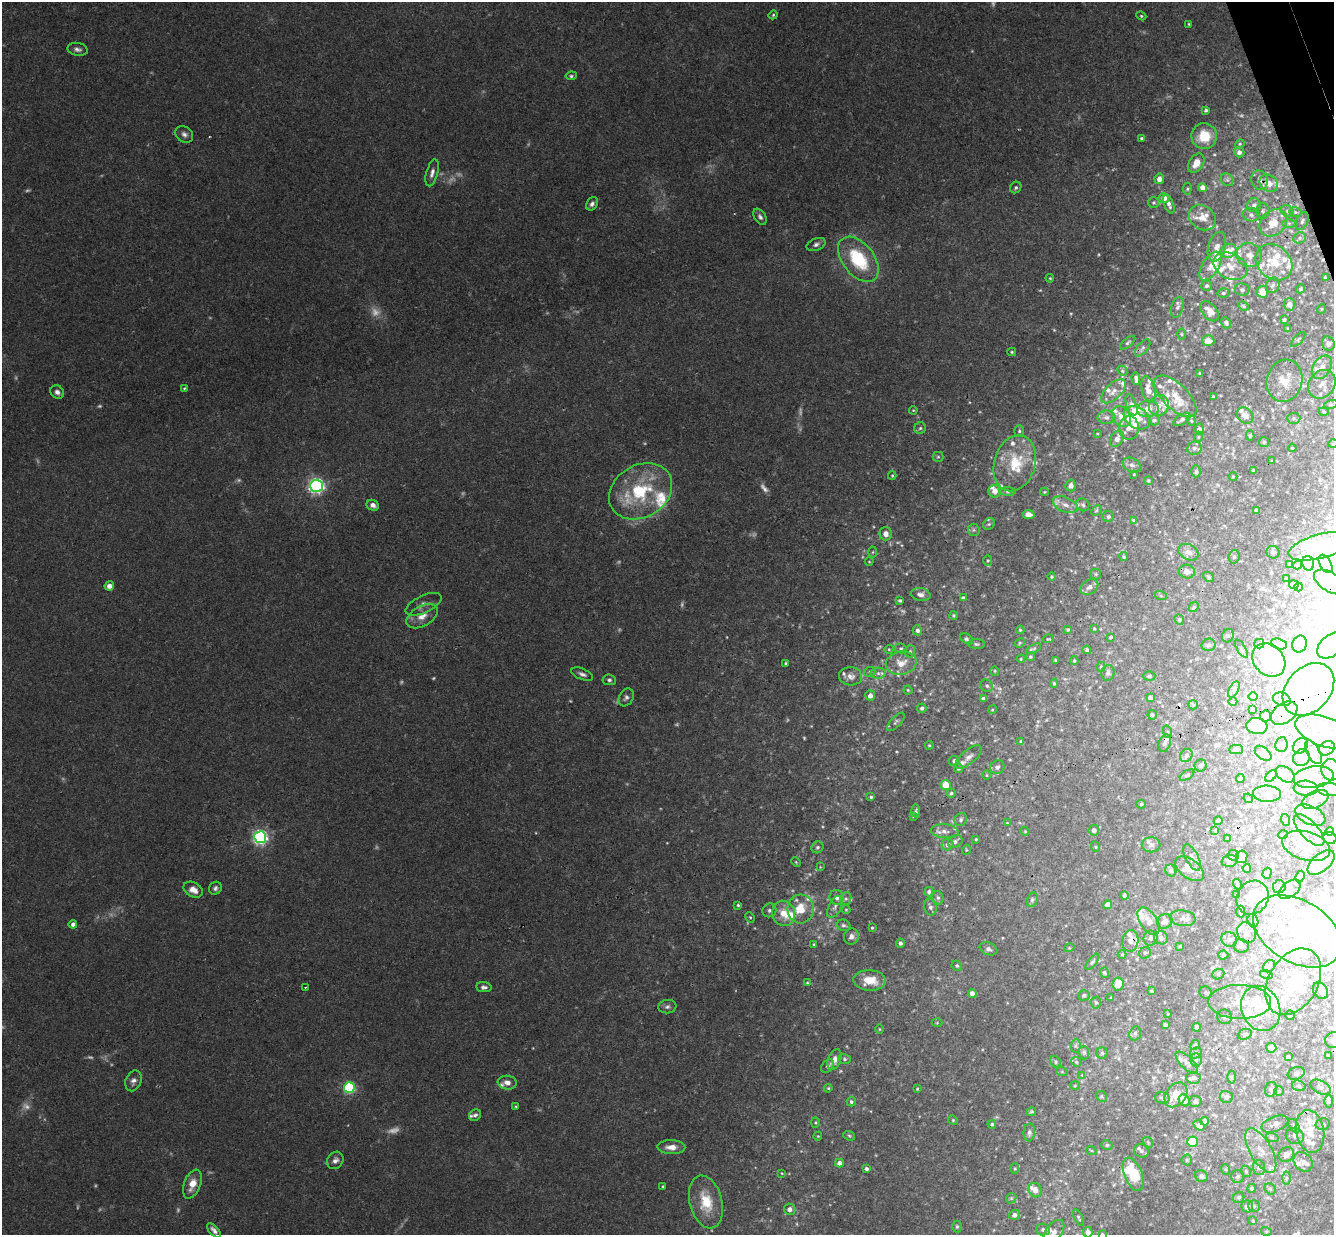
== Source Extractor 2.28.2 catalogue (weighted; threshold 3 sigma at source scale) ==
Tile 10 of 4 x 4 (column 2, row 3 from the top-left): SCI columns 1390-2721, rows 1525-2757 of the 5439 x 5389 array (HDU 1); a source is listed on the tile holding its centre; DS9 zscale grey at full resolution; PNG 1336 x 1237 px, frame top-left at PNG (2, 2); each listed source drawn as its Kron ellipse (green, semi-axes under 4 px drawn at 4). Shown black and unused: <1% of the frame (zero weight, under 3 of 4 exposures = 6% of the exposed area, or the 3 px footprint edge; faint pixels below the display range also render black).
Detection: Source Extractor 2.28.2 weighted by HDU 2 'WHT'; one run over the whole footprint, this tile lists its part. Background 0.0454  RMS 0.0027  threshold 0.0124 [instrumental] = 3 sigma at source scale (4.5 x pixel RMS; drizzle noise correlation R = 1.50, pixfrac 1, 0.05/0.05 arcsec/px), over >= 5 px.
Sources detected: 667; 32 too faint to see at this stretch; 53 inside a brighter object's white glare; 2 cosmic-ray / hot-pixel residue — neither listed nor drawn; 113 inside a brighter listed object's ellipse — not listed separately; the other 467 listed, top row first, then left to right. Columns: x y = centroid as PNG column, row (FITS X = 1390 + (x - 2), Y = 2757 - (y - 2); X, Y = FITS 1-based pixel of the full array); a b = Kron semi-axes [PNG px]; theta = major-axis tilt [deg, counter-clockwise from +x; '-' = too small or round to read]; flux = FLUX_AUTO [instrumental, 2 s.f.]
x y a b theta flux
773 15 4 4 - 0.36
1141 16 5 4 - 0.38
1189 24 3 3 - 0.28
78 49 10 6 -12 1.1
571 76 6 4 8 0.5
1206 110 4 3 - 0.53
184 134 9 7 -38 1.1
1204 136 13 12 - 7
1142 138 4 4 - 0.51
1240 144 5 4 - 0.34
1239 152 5 5 - 1
1196 163 10 7 57 2.6
432 173 14 5 75 1.4
1159 179 5 4 - 1.8
1227 180 7 5 -43 0.68
1260 180 10 8 -71 1.3
1269 183 10 8 -33 2.6
1016 188 6 5 - 0.6
1203 188 4 4 - 2
1187 189 6 4 84 0.37
1164 198 5 5 - 2.2
1153 203 5 5 - 0.45
592 204 7 5 60 0.89
1169 204 10 4 -69 1.1
1254 205 7 7 - 1.3
1263 211 8 6 -90 0.62
1287 211 6 5 - 0.66
1295 212 6 4 -13 0.43
1251 215 8 6 -17 1.1
760 217 9 5 -58 0.87
1202 217 14 11 -40 3
1302 221 9 5 67 0.71
1273 223 15 12 42 5.7
1289 223 6 4 0 0.63
1300 238 6 5 - 0.68
816 244 10 6 20 1.1
1217 247 15 8 74 2.3
1228 251 8 6 30 4.9
1249 255 12 12 - 3.5
858 259 26 15 -52 17
1274 262 20 16 -43 7.6
1210 266 16 8 58 2.3
1230 266 18 12 -26 5.2
1325 277 3 3 - 0.32
1050 278 4 3 - 0.28
1273 285 8 6 62 0.86
1206 286 5 5 - 0.58
1301 289 4 4 - 0.32
1242 290 7 6 - 0.65
1263 292 6 5 - 4.4
1223 293 6 4 14 0.51
1289 305 6 5 - 1.4
1243 306 5 4 - 0.33
1177 307 10 6 73 0.91
1321 309 5 3 - 0.23
1210 311 11 7 -49 2.5
1284 320 4 3 - 0.36
1226 323 6 4 -63 0.53
1288 329 4 3 - 0.28
1181 334 5 3 - 0.35
1298 339 9 4 47 0.53
1208 341 6 5 - 2.4
1128 343 9 4 40 0.52
1328 344 7 6 - 1.1
1143 348 10 5 50 0.71
1012 352 4 4 - 0.32
1322 367 13 8 56 2.1
1122 371 5 4 - 0.35
1199 373 3 3 - 0.25
1136 379 6 3 -85 0.77
1285 381 21 18 76 6.1
1322 384 15 12 50 3.2
184 388 3 3 - 0.34
1148 390 13 6 -77 2.2
1114 391 15 7 44 1.9
57 392 7 6 - 1.3
1175 396 27 12 -45 5
1213 396 3 3 - 0.31
1331 404 7 4 19 0.49
1131 405 11 5 -71 0.89
1159 405 11 9 61 2
1148 409 11 8 6 2.9
913 410 4 3 - 0.26
1324 412 5 3 - 0.32
1245 415 9 7 -42 2.2
1121 416 11 8 -55 2.4
1107 417 9 6 1 1
1137 418 14 10 -32 3.7
1294 418 7 5 0 0.59
1182 419 9 5 32 1
1154 420 6 5 - 0.72
1191 421 5 4 - 0.38
920 428 6 5 - 0.56
1129 428 12 10 87 2
1199 429 5 5 - 0.65
1019 431 6 5 - 0.46
1097 434 3 2 - 0.21
1250 435 5 4 - 0.4
1198 437 5 3 - 0.26
1117 439 9 6 62 1.6
1264 442 5 5 - 0.41
1333 444 5 3 - 0.23
1194 448 7 6 - 1
1292 448 4 3 - 0.29
938 457 5 5 - 0.4
1272 461 3 2 - 0.2
1015 463 28 20 73 10
1132 465 9 6 -27 1.1
1253 470 3 3 - 0.39
1196 471 6 4 89 0.51
1134 474 3 2 - 0.22
892 476 4 4 - 0.34
1233 477 4 4 - 0.26
1148 480 4 3 - 0.33
317 486 6 6 - 91
1071 486 6 5 - 1.4
641 491 33 26 31 20
995 491 6 6 - 2.4
1008 491 8 4 1 0.55
1044 492 4 4 - 0.27
373 505 6 5 - 1.4
1065 505 13 7 -22 2
1083 505 7 6 - 0.61
1096 510 6 4 45 0.35
1256 510 4 3 - 0.49
1029 514 6 4 -7 1.6
1108 517 5 5 - 0.53
1133 520 4 4 - 0.25
989 524 6 5 - 0.57
974 530 6 6 - 0.6
886 534 6 6 - 2
1321 546 33 12 15 9
873 552 5 3 - 0.3
1188 552 10 7 -27 1.6
1273 552 6 6 - 0.68
1124 557 5 4 - 0.37
1234 557 6 5 - 0.63
988 560 5 4 - 0.34
869 562 4 3 - 0.23
1308 563 7 6 - 0.82
1290 564 3 2 - 0.26
1326 564 10 5 -61 1.1
1298 565 4 3 - 0.36
1187 572 8 7 - 1.4
1096 574 5 5 - 0.42
1052 577 4 4 - 0.34
1209 577 6 4 -38 0.38
1286 579 3 2 - 0.22
1330 582 18 9 -31 5.8
1294 585 5 4 - 0.81
109 586 5 4 - 1.9
1089 587 9 7 35 1.4
1298 587 4 3 - 0.27
921 595 10 6 -9 1.3
1161 596 6 4 -19 0.36
963 598 4 4 - 0.7
900 600 4 3 - 0.46
424 604 19 8 25 2.1
1194 607 5 4 - 0.41
953 615 4 4 - 0.38
422 616 17 10 30 3.2
1179 620 5 4 - 0.37
1068 629 4 3 - 0.38
1094 629 4 3 - 0.26
917 630 5 4 - 1
1020 630 4 3 - 0.3
1228 636 7 5 66 0.65
1111 637 4 3 - 0.35
967 639 7 4 -37 0.67
1048 639 6 4 11 0.29
1020 643 5 4 - 0.32
976 644 8 5 -1 0.52
1259 644 5 5 - 0.47
1279 644 8 5 -15 0.89
1300 644 9 7 67 1.1
1209 645 7 6 - 0.7
1332 645 16 10 37 3.2
901 648 5 5 - 0.46
889 649 4 4 - 0.32
1034 649 8 4 27 0.54
1241 649 10 3 -60 0.5
1087 650 4 4 - 0.62
910 651 6 5 - 0.56
1030 657 4 4 - 0.39
1021 659 4 3 - 0.27
1055 660 3 2 - 0.27
1269 660 18 15 -48 13
1074 661 4 3 - 0.35
786 663 3 3 - 0.48
901 663 15 11 10 3.9
1101 667 5 4 - 0.4
995 671 4 4 - 0.3
870 672 6 4 23 0.44
878 673 7 5 6 0.84
1108 673 8 6 82 0.86
582 674 11 5 -23 0.97
851 676 11 9 -4 1.7
1149 676 6 5 - 0.57
609 680 7 5 -5 0.7
1054 683 4 4 - 0.39
987 686 6 5 - 0.62
1308 689 30 21 47 16
908 690 4 4 - 0.35
1234 690 9 4 64 0.62
870 695 5 5 - 1.6
1253 696 4 3 - 0.23
626 697 9 7 60 0.97
1150 697 4 4 - 0.88
983 699 4 4 - 0.81
1282 699 9 6 -20 0.99
1233 702 4 3 - 0.21
1193 705 5 4 - 0.39
922 708 5 4 - 0.67
1253 709 3 3 - 0.37
992 710 4 3 - 0.26
1284 713 15 9 36 2.6
1152 715 5 4 - 0.45
1266 716 5 5 - 1.2
896 722 11 5 47 0.69
1257 726 10 8 -8 7.2
1168 732 6 4 -71 0.43
1325 732 31 14 -20 12
1021 741 3 3 - 0.39
1165 743 9 6 70 0.77
1281 744 7 6 - 0.66
929 745 4 4 - 0.3
1301 746 8 6 50 0.93
1327 748 8 6 31 1
1236 749 7 4 0 0.58
1313 752 13 6 -60 1.5
1263 753 9 6 -39 0.94
1186 755 7 5 56 0.95
969 757 16 7 41 1.4
1301 758 9 8 - 1.2
954 761 5 5 - 0.8
1200 765 6 6 - 0.77
997 767 7 6 - 0.83
959 769 4 4 - 0.36
1331 770 11 9 -81 5.1
1285 774 11 7 -35 1.3
987 775 5 3 - 0.25
1187 775 8 3 32 0.37
1271 776 7 4 46 0.55
1313 777 20 11 8 4.2
1240 779 4 3 - 0.39
946 785 5 5 - 4.9
1306 788 12 7 -4 1.8
1329 790 12 6 -6 1.5
951 793 4 4 - 0.49
1267 794 14 8 -2 2.5
871 797 4 3 - 0.42
1248 798 5 4 - 0.3
1315 800 14 8 26 1.7
1141 804 5 4 - 0.4
916 811 7 4 -83 0.48
1310 815 16 9 -24 2.6
913 816 4 3 - 0.28
961 819 7 6 - 0.69
1286 820 6 4 -72 0.35
1218 821 4 4 - 0.68
1007 823 3 3 - 0.18
1094 830 5 5 - 1.1
1215 830 4 2 - 0.2
1309 830 20 8 -46 3.3
945 831 14 7 -4 1.6
1025 831 4 4 - 0.27
1330 831 4 4 - 0.59
1283 835 5 3 - 0.24
260 837 6 6 - 86
1227 838 3 2 - 0.21
1330 838 6 6 - 1.4
976 839 3 3 - 0.26
955 841 7 6 - 0.98
948 845 6 5 - 1
1151 845 9 7 -1 1.1
1306 846 24 14 -17 5.5
817 847 6 5 - 0.69
1096 847 5 3 - 0.28
966 850 5 3 - 0.25
1233 855 5 5 - 0.45
1192 857 14 6 -63 1.2
1242 857 6 5 - 1.3
1229 861 8 5 14 0.66
796 862 5 3 - 0.27
1321 862 16 8 41 6
820 867 4 4 - 0.23
1247 868 4 3 - 0.32
1189 869 16 9 -36 2.4
1171 870 6 5 - 0.75
1267 873 5 4 - 0.51
1300 876 6 4 62 0.44
1237 884 5 3 - 0.31
1279 887 6 6 - 0.72
215 888 7 6 - 0.79
1290 889 12 7 38 1.3
193 890 10 7 -28 2.6
929 892 5 4 - 0.63
1237 895 3 2 - 0.23
1124 896 4 4 - 0.61
837 897 7 7 - 1.5
938 898 7 5 -75 0.64
1253 898 17 15 56 5
846 899 6 5 - 0.6
1032 900 7 5 73 0.63
738 905 3 3 - 0.37
1108 905 4 4 - 2.2
835 907 12 6 65 1.1
930 907 8 6 -76 0.75
801 909 14 13 - 6.2
769 910 7 6 - 0.78
846 910 4 4 - 0.28
1241 911 6 4 -87 0.42
783 913 12 11 - 3.9
750 917 5 4 - 0.35
1183 918 13 8 -6 1.5
1149 921 15 8 -56 2.4
1165 921 8 7 - 1.7
1253 921 7 5 -74 0.56
73 924 4 4 - 1.2
843 925 7 5 -22 0.67
872 928 3 3 - 0.32
1297 931 48 31 -31 30
1246 933 11 9 -60 2
851 936 8 7 - 1.4
1151 938 7 7 - 1.1
1161 938 7 6 - 0.96
1229 939 8 7 - 0.95
1130 941 11 8 79 1.6
900 943 4 4 - 0.86
814 944 3 3 - 0.25
1180 946 4 4 - 0.26
1241 946 7 6 - 1
1069 948 5 3 - 0.24
988 949 9 6 -24 0.9
1145 953 6 5 - 0.58
1122 955 4 3 - 0.21
1223 955 5 4 - 0.43
1092 962 9 4 52 0.56
957 966 5 5 - 0.47
1269 966 7 5 49 0.71
1104 973 5 4 - 0.43
1218 974 6 5 - 0.5
1266 974 6 4 -17 0.46
870 980 16 10 -3 5.8
1293 982 36 24 60 22
807 983 4 4 - 0.31
1118 984 6 5 - 3.4
305 987 3 2 - 0.32
484 987 8 5 -5 0.89
1151 991 3 3 - 0.29
1320 991 9 6 -53 1.2
972 993 4 4 - 1.6
1206 993 6 6 - 0.68
1084 995 5 5 - 0.54
1111 998 4 3 - 0.28
1240 1002 31 17 -1 8.1
1096 1003 6 5 - 0.42
667 1007 9 6 6 0.88
1261 1008 23 19 -68 9.6
1168 1014 3 2 - 0.19
1290 1015 5 4 - 0.46
1224 1017 7 7 - 0.75
937 1023 5 3 - 0.24
1165 1024 3 3 - 0.41
1196 1027 4 3 - 0.67
879 1029 5 3 - 0.25
1135 1033 7 5 70 0.61
1245 1034 7 5 21 0.51
1333 1040 8 7 - 1.3
1195 1045 5 4 - 0.34
1076 1046 7 5 84 0.56
1271 1048 5 5 - 3.4
1084 1053 7 5 -87 0.59
1102 1053 6 5 - 0.5
1196 1053 6 5 - 0.5
1328 1056 3 2 - 0.22
1288 1057 4 4 - 0.87
835 1059 11 6 70 1.8
845 1059 6 5 - 0.52
1196 1060 6 5 - 0.62
1055 1062 6 5 - 0.43
1076 1062 5 4 - 0.39
1187 1063 14 6 -44 0.97
828 1066 7 5 46 0.88
1062 1072 6 4 -19 0.35
1296 1073 9 6 20 0.77
1082 1075 4 4 - 0.21
1232 1077 6 4 90 0.38
1193 1078 7 6 - 0.68
133 1081 11 7 68 1.3
507 1083 9 7 -5 1.9
1075 1086 5 3 - 0.27
1299 1086 7 5 -15 0.56
1320 1087 11 6 -27 1
349 1088 5 5 - 38
828 1088 4 4 - 0.28
917 1089 3 2 - 0.26
1271 1089 7 5 74 0.75
1279 1091 5 5 - 0.37
1176 1095 13 10 52 4.7
1101 1096 6 5 - 0.41
1226 1097 6 6 - 0.77
1162 1098 7 5 -14 0.77
1184 1100 6 5 - 2.5
1195 1101 6 5 - 0.69
1329 1101 6 4 -89 0.5
851 1102 5 4 - 0.61
516 1106 3 3 - 0.26
1031 1112 5 3 - 0.43
475 1115 6 5 - 0.69
953 1120 5 4 - 0.34
1204 1121 4 4 - 1.1
815 1122 5 4 - 0.33
992 1124 4 4 - 0.46
1275 1124 14 7 21 1.5
1323 1124 7 5 15 0.66
1199 1125 6 4 -34 1.2
1294 1126 7 5 -54 0.56
1310 1131 22 14 -80 6
1029 1132 9 5 85 0.9
818 1136 4 4 - 0.24
849 1136 6 4 -23 0.4
1295 1136 9 7 -22 1
1272 1137 6 4 -19 0.47
1148 1142 6 4 -56 0.32
1193 1142 5 5 - 13
1107 1145 5 5 - 0.53
671 1147 14 7 -1 2.6
1091 1150 5 3 - 0.26
1261 1150 25 11 -60 4.5
1141 1151 7 6 - 0.78
1286 1154 8 7 - 1.7
335 1160 9 7 53 1.3
1187 1160 5 5 - 0.49
1303 1162 11 8 -49 1.5
839 1163 4 4 - 1.6
1259 1168 7 6 - 0.78
866 1169 4 3 - 0.75
1015 1169 5 4 - 0.38
1225 1169 5 3 - 0.33
1246 1171 6 5 - 0.43
782 1173 3 3 - 0.21
1133 1174 17 9 -68 8.4
1201 1176 6 5 - 0.93
1237 1177 6 6 - 0.75
1286 1178 6 4 87 0.54
192 1184 15 8 69 3.6
663 1186 3 3 - 0.26
1252 1188 4 4 - 0.55
1270 1189 6 5 - 0.5
1035 1190 7 6 - 1.9
1239 1197 6 5 - 0.56
1011 1198 5 4 - 0.38
706 1202 27 16 -75 9.4
1247 1206 6 6 - 1.3
1254 1206 6 6 - 0.5
789 1209 5 5 - 1.5
1015 1215 5 5 - 1
1079 1218 9 4 -62 0.45
1253 1221 3 3 - 0.28
957 1226 6 4 89 0.47
1043 1229 7 6 - 0.67
214 1230 9 4 -46 1.1
1266 1231 5 3 - 0.28
1054 1232 13 8 53 1.4
1088 1232 5 5 - 1.9
1102 1234 4 3 - 0.37
Overlapping masked pixels (flux is a lower limit): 6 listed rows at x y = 1260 180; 317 486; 1330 582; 1165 743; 1310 1131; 1133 1174
Isophote crosses this tile's border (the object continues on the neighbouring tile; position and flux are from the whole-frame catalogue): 9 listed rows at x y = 1333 444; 1321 546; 1330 582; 1332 645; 1331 770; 1333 1040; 1054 1232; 1088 1232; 1102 1234
Unlisted compact peaks at least as high as the median listed source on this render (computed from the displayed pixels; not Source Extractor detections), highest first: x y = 1054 330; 95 1186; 1040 290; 1099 254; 1152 216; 1163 305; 1241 115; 896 752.